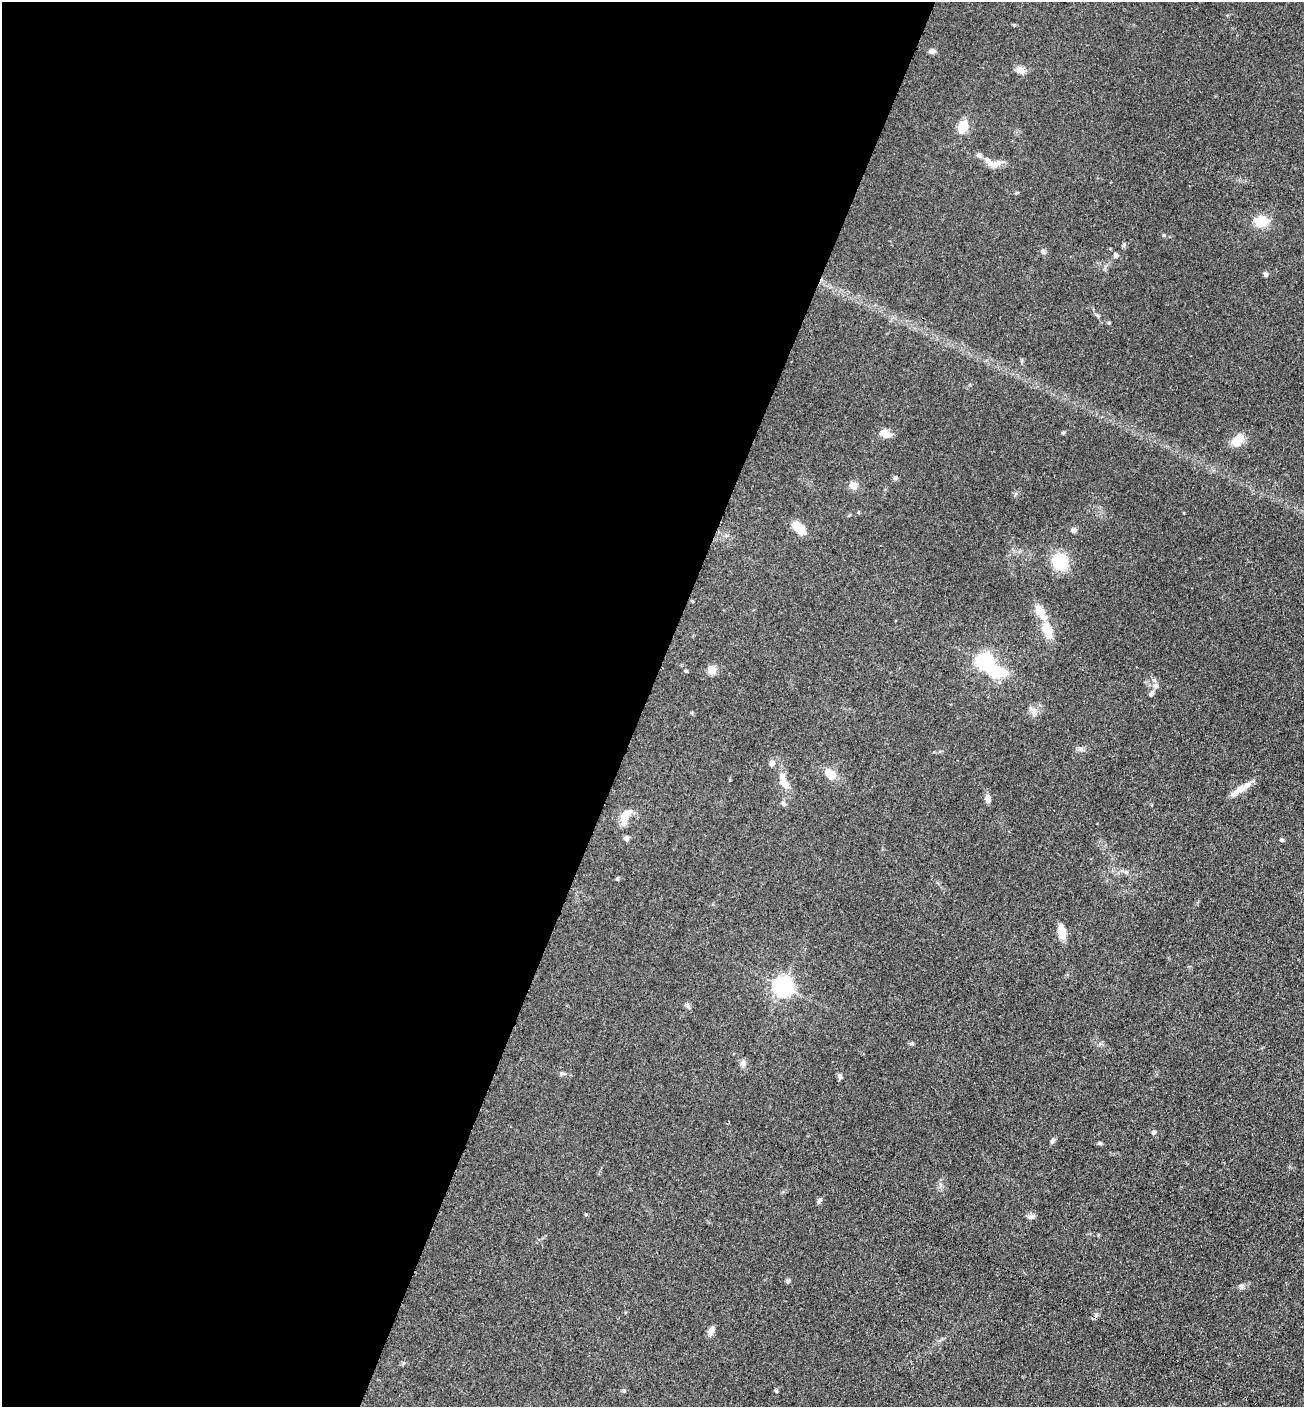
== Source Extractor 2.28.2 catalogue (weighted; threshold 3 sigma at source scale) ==
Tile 5 of 4 x 4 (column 1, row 2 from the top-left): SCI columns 291-1592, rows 2824-4228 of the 5654 x 5645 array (HDU 1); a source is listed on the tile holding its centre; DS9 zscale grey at full resolution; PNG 1306 x 1409 px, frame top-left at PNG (2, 2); no overlay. Shown black and unused: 49% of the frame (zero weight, under 3 of 4 exposures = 2% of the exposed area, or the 3 px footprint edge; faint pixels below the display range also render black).
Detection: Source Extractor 2.28.2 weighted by HDU 2 'WHT'; one run over the whole footprint, this tile lists its part. Background 0.0669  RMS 0.0062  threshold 0.0278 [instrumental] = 3 sigma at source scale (4.5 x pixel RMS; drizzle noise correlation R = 1.50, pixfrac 1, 0.05/0.05 arcsec/px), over >= 5 px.
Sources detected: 58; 1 inside a brighter object's white glare — not listed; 4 inside a brighter listed object's ellipse — not listed separately; the other 53 listed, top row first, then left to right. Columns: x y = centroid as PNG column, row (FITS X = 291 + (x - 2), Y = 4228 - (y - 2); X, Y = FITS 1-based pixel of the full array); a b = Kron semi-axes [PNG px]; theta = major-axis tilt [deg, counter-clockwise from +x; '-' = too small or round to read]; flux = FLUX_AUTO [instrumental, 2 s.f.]
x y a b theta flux
1014 25 5 4 - 0.66
932 51 9 6 -2 1.8
1020 70 12 8 -36 3.9
963 127 12 9 67 11
979 155 8 6 -48 1.6
994 165 14 9 -32 4.2
1262 221 12 9 1 14
1164 235 5 4 - 0.65
1043 251 7 5 -73 1.4
1115 255 7 6 - 1.3
1266 274 7 5 -34 1.3
1063 433 5 4 - 0.71
886 434 15 9 -14 4.3
1238 440 17 11 43 8.3
895 478 6 5 - 1.1
853 485 9 9 - 4.4
798 527 15 9 -36 11
1073 530 7 5 -3 2.1
1060 562 10 9 - 42
1047 630 25 11 -72 12
984 662 7 6 - 190
712 670 11 10 - 4.1
686 671 5 4 - 0.74
1155 686 8 7 - 2.2
1151 693 9 5 49 1.5
1034 711 13 7 -53 3.1
1080 749 9 5 15 1.9
772 763 7 7 - 2.2
830 774 12 10 -41 7.8
784 784 17 9 -53 5.5
1245 786 21 8 35 5.8
988 799 9 7 -84 2.9
783 803 6 5 - 1.1
626 816 24 9 59 7.1
626 838 7 6 - 1.6
1282 840 6 5 - 0.9
1126 872 6 5 - 1.2
617 878 5 4 - 0.72
1061 932 15 8 -77 7.5
782 987 7 7 - 320
911 1044 7 4 -7 0.87
743 1063 10 7 81 2.2
562 1073 7 5 -26 1.1
840 1076 8 4 -82 1.2
1153 1133 7 5 46 1.1
1052 1141 10 5 61 1.2
1100 1143 6 5 - 0.86
819 1201 9 4 47 1.2
1031 1217 9 6 8 1.8
788 1281 6 5 - 0.98
1241 1286 7 6 - 1.5
711 1331 11 7 67 3.2
776 1391 5 4 - 0.72
Unlisted compact peaks at least as high as the median listed source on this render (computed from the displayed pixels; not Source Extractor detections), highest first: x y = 1124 244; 1109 323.